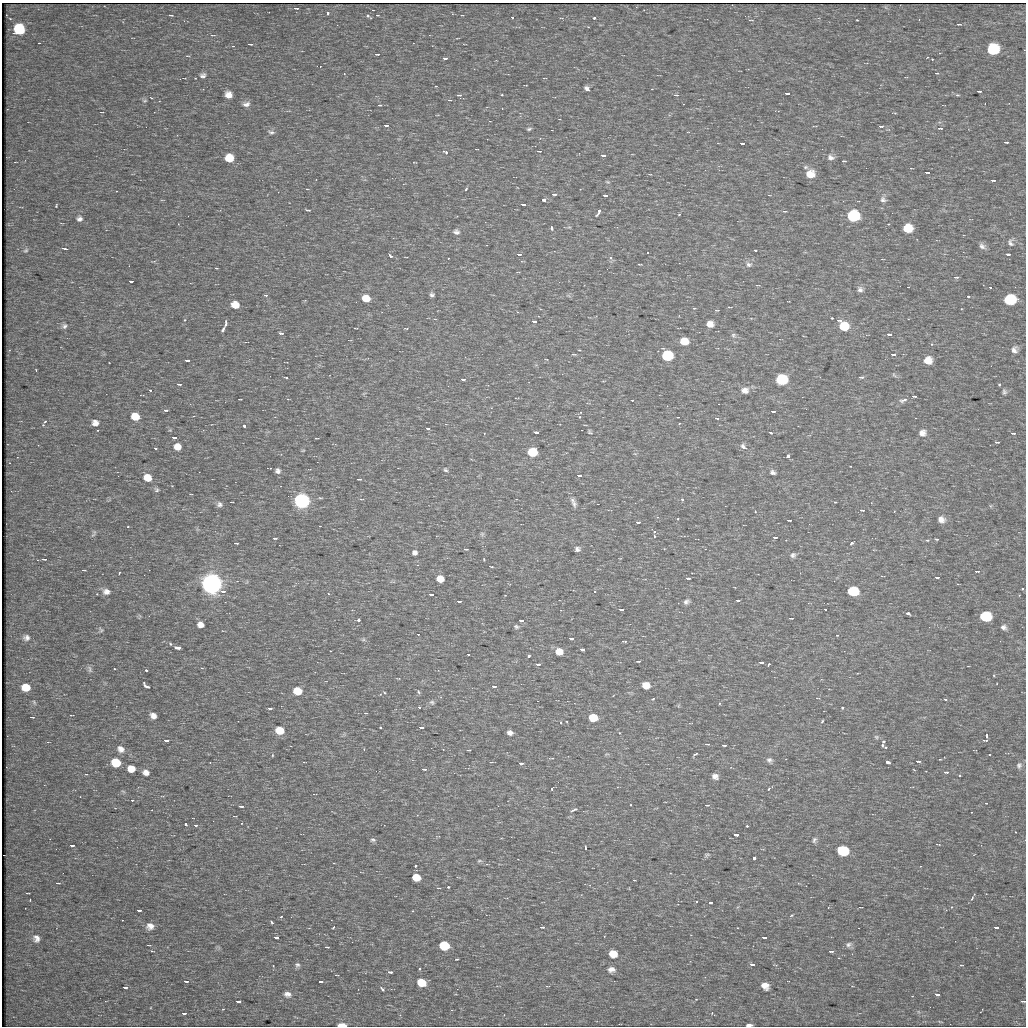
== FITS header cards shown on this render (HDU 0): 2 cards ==
NAXIS1  =                 1024
NAXIS2  =                 1024

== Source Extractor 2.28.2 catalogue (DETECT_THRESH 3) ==
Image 1024 x 1024 px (HDU 0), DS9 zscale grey, 1 PNG px = 1 image px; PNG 1028 x 1028 px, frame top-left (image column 1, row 1024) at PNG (2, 3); no overlay
Background 38.1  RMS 4.8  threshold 14.5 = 3 sigma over >= 5 px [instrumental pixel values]
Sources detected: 392; all 392 listed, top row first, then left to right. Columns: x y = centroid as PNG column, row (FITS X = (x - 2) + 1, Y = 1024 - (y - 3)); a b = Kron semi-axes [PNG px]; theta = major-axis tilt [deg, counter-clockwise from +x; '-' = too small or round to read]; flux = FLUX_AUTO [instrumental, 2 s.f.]
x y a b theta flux
636 7 2 2 - 2.1e+02
296 8 5 3 - 6.1e+02
328 13 3 3 - 8.7e+02
171 15 4 2 - 3.2e+02
377 15 3 2 - 4.5e+02
368 16 6 3 -39 6.2e+02
512 17 3 3 - 8.1e+02
594 18 3 3 - 4.8e+02
857 20 3 2 - 2.1e+02
959 24 7 3 -8 4.9e+02
19 30 8 8 - 1.4e+04
212 35 5 2 - 2.3e+02
38 43 3 2 - 1.1e+03
250 44 4 2 - 3.6e+02
993 50 9 8 - 1.7e+04
377 54 5 2 - 7.1e+02
444 58 4 3 - 3.0e+03
932 59 3 2 - 2.9e+02
320 66 4 4 - 5.6e+02
937 73 4 3 - 2.3e+02
203 75 8 6 12 1.0e+03
436 86 3 2 - 2.9e+02
587 88 5 4 - 9.3e+02
979 91 4 2 - 4.9e+02
787 93 5 3 - 4.7e+03
228 95 7 6 - 2.4e+03
459 95 6 4 0 5.4e+02
501 95 3 3 - 9.4e+02
676 95 6 4 -8 4.8e+02
957 95 5 4 - 3.1e+02
151 98 3 2 - 2.3e+02
144 101 6 4 6 4.1e+02
1009 103 2 2 - 2.1e+02
246 104 10 7 8 1.6e+03
379 105 5 3 - 4.5e+02
894 113 5 2 - 2.7e+02
386 125 5 3 - 2.0e+03
880 126 5 3 - 9.5e+02
940 128 7 3 -1 7.0e+02
529 129 6 4 12 5.3e+02
271 132 9 5 -14 8.5e+02
1006 142 4 2 - 4.6e+02
742 143 5 2 - 1.2e+03
539 151 5 3 - 4.2e+02
446 152 5 3 - 7.9e+02
603 155 5 3 - 3.1e+03
831 157 9 7 -17 1.3e+03
229 158 7 7 - 6.9e+03
844 161 4 2 - 3.0e+02
910 168 3 2 - 3.2e+02
927 172 5 2 - 8.5e+02
810 174 9 8 - 4.6e+03
993 180 5 2 - 7.7e+02
607 182 7 4 -19 4.1e+02
466 189 5 3 - 2.9e+02
116 191 2 2 - 1.7e+02
554 194 6 3 -1 9.1e+02
605 195 5 3 - 1.6e+03
883 199 9 7 -26 1.1e+03
544 200 4 3 - 9.4e+02
523 204 5 3 - 5.6e+03
56 205 4 2 - 2.5e+02
308 210 5 2 - 4.1e+02
784 211 5 3 - 2.8e+02
598 212 11 4 64 8.1e+02
679 214 3 2 - 3.0e+02
853 216 8 7 - 3.2e+04
79 219 6 6 - 1.1e+03
888 224 3 3 - 2.3e+02
551 227 4 3 - 1.2e+03
908 228 8 7 - 6.5e+03
456 232 8 6 -18 1.1e+03
1011 242 8 6 -90 1.0e+03
982 246 9 6 -44 1.1e+03
65 249 6 2 -12 4.5e+02
26 250 7 5 30 5.7e+02
755 250 4 2 - 7.0e+02
647 252 3 3 - 2.0e+03
519 254 5 2 - 1.1e+03
1007 254 5 3 - 2.9e+03
390 256 4 2 - 4.7e+02
611 257 5 4 - 1.0e+03
448 258 3 2 - 3.5e+02
639 264 4 2 - 3.2e+02
749 265 9 7 -12 1.2e+03
216 268 3 2 - 4.0e+02
956 277 7 3 3 5.2e+02
130 281 4 3 - 3.1e+03
908 287 2 2 - 1.8e+02
990 287 4 3 - 1.3e+03
860 289 7 7 - 1.1e+03
266 295 4 4 - 4.7e+02
432 295 5 5 - 7.7e+02
968 296 3 2 - 4.9e+02
366 298 7 6 - 4.5e+03
1009 300 9 7 11 1.8e+04
235 305 7 6 - 4.5e+03
694 308 3 3 - 5.1e+02
716 310 6 3 -1 3.5e+02
517 312 3 2 - 3.0e+02
832 318 3 3 - 3.1e+02
185 320 4 3 - 3.0e+02
839 320 6 3 -2 9.1e+02
534 321 5 3 - 1.6e+03
225 323 7 3 76 6.5e+02
710 324 7 6 - 2.6e+03
64 326 7 7 - 9.6e+02
844 326 8 7 - 8.7e+03
406 328 5 3 - 2.3e+02
223 330 5 3 - 5.4e+02
281 333 5 3 - 8.9e+02
889 334 5 2 - 1.4e+03
733 335 7 5 -16 7.1e+02
684 341 7 6 - 5.9e+03
932 344 5 4 - 3.4e+02
1014 350 9 7 84 1.4e+03
574 354 7 2 -1 3.9e+02
893 354 5 3 - 6.1e+03
667 356 7 7 - 3.3e+04
187 360 5 2 - 1.6e+03
928 360 8 8 - 3.7e+03
991 366 2 2 - 3.7e+02
36 370 3 2 - 2.5e+02
894 375 8 4 -36 5.5e+02
286 377 3 2 - 2.8e+02
862 377 6 4 6 5.5e+02
462 379 5 3 - 1.8e+03
781 380 7 7 - 3.4e+04
179 384 5 2 - 9.4e+02
999 384 3 3 - 2.9e+02
150 390 3 2 - 8.1e+02
745 390 9 7 -3 2.0e+03
1004 392 7 6 - 7.0e+02
914 396 5 3 - 5.1e+02
515 398 2 2 - 5.1e+02
240 399 3 2 - 2.2e+02
632 400 3 2 - 3.6e+02
904 400 10 5 25 1.3e+03
165 410 4 2 - 8.6e+02
773 411 5 2 - 1.0e+03
135 416 7 6 - 6.1e+03
677 417 2 2 - 2.1e+02
717 418 3 3 - 1.3e+03
45 421 4 2 - 2.3e+02
95 423 6 6 - 1.8e+03
43 425 3 3 - 2.0e+02
244 426 3 3 - 7.4e+02
427 428 4 3 - 1.9e+03
170 430 4 4 - 3.6e+02
536 432 5 3 - 7.9e+03
590 432 6 4 -40 4.7e+02
771 433 3 2 - 4.0e+02
922 433 9 8 - 1.9e+03
1013 433 5 3 - 7.4e+02
174 437 5 3 - 1.8e+03
316 438 3 2 - 2.5e+02
997 442 5 2 - 5.3e+02
178 447 7 6 - 3.5e+03
743 447 9 6 -48 1.1e+03
155 448 4 2 - 1.6e+03
303 450 5 3 - 2.7e+02
532 452 7 6 - 1.5e+04
788 456 3 3 - 9.3e+02
445 470 7 5 -50 6.1e+02
278 471 6 6 - 1.0e+03
772 472 6 5 - 8.7e+02
579 475 5 3 - 1.7e+03
118 476 2 2 - 1.3e+02
148 478 7 6 - 5.1e+03
359 479 4 2 - 4.3e+02
156 490 6 6 - 6.1e+02
361 499 5 2 - 2.8e+02
682 499 3 3 - 9.5e+02
302 501 7 6 - 3.1e+05
835 502 3 2 - 2.3e+02
635 503 2 2 - 1.5e+02
219 504 7 7 - 1.0e+03
574 504 10 7 -77 1.3e+03
862 510 6 3 -6 4.7e+02
894 511 3 2 - 2.2e+02
755 512 2 2 - 2.3e+02
657 517 3 3 - 5.3e+02
678 519 3 2 - 2.5e+02
941 519 9 8 - 2.0e+03
789 520 4 2 - 5.7e+02
637 522 5 3 - 3.1e+03
128 527 3 2 - 6.8e+02
654 531 4 3 - 4.6e+02
94 533 10 4 66 5.2e+02
482 534 7 5 -46 5.5e+02
654 536 4 2 - 2.5e+02
775 537 5 2 - 1.1e+03
274 538 4 2 - 1.4e+03
937 539 3 2 - 3.5e+02
927 540 4 4 - 3.4e+02
236 543 5 2 - 4.0e+02
852 543 5 4 - 4.4e+02
279 545 2 2 - 2.1e+02
466 549 6 3 -7 3.2e+02
577 549 6 5 - 9.3e+02
415 552 7 7 - 1.1e+03
793 555 6 6 - 8.5e+02
44 559 6 3 -5 6.3e+02
484 559 4 2 - 2.1e+02
417 565 5 4 - 4.0e+02
492 567 4 2 - 2.3e+02
84 570 4 2 - 2.3e+02
977 571 7 3 -1 7.2e+02
119 573 3 2 - 3.4e+02
936 577 4 3 - 3.1e+03
688 578 5 2 - 8.8e+02
440 579 6 6 - 5.0e+03
212 584 8 6 -29 1.4e+06
1022 588 3 3 - 3.6e+02
594 591 3 3 - 7.8e+02
853 591 8 6 -8 2.2e+04
106 592 10 8 -4 1.8e+03
329 594 3 2 - 2.5e+02
431 594 5 3 - 3.5e+03
1019 595 3 3 - 2.0e+02
737 600 4 2 - 1.0e+03
459 601 5 2 - 1.0e+03
686 602 7 5 29 9.8e+02
808 603 3 2 - 5.6e+02
621 609 5 3 - 1.8e+03
825 609 3 2 - 9.7e+02
908 613 4 3 - 9.5e+02
985 616 8 7 - 2.0e+04
791 618 4 2 - 3.0e+02
359 620 3 3 - 7.5e+02
521 620 5 3 - 2.0e+03
200 624 6 6 - 2.0e+03
516 627 7 5 -28 6.5e+02
1003 627 8 7 - 1.1e+03
101 630 8 5 -52 6.0e+02
418 634 3 2 - 9.0e+02
837 635 3 3 - 2.5e+02
26 638 7 6 - 1.1e+03
571 638 5 3 - 1.6e+03
363 640 7 4 0 5.0e+02
623 641 5 2 - 6.2e+02
1000 641 3 2 - 5.0e+02
170 644 5 4 - 4.4e+02
177 647 7 3 -6 1.3e+03
582 649 5 3 - 2.4e+03
559 651 6 6 - 4.3e+03
468 654 4 2 - 1.5e+03
529 656 3 3 - 6.6e+02
639 661 4 2 - 3.2e+02
761 662 5 3 - 1.8e+03
538 664 5 3 - 1.0e+03
769 664 4 3 - 6.6e+02
90 669 11 5 -73 8.1e+02
114 669 3 2 - 4.2e+02
146 670 3 3 - 3.9e+02
646 685 7 6 - 3.5e+03
146 686 9 3 -41 8.7e+02
494 686 5 2 - 1.1e+03
26 687 7 6 - 5.6e+03
297 691 7 6 - 7.6e+03
418 692 5 3 - 5.4e+02
653 699 3 2 - 3.5e+02
945 699 4 3 - 2.7e+03
432 702 7 7 - 7.6e+02
574 703 3 2 - 3.1e+02
719 703 3 3 - 6.2e+02
419 707 4 3 - 1.7e+03
842 707 3 3 - 7.5e+02
269 708 5 2 - 8.2e+02
153 716 7 6 - 1.9e+03
32 717 4 2 - 2.7e+02
593 717 7 6 - 7.9e+03
822 721 5 3 - 3.3e+02
561 722 4 2 - 2.8e+02
380 727 2 2 - 2.7e+02
421 727 5 3 - 2.0e+03
280 730 7 6 - 8.3e+03
510 732 6 5 - 1.3e+03
986 736 4 3 - 5.2e+02
876 737 7 5 -23 6.1e+02
166 740 5 3 - 1.1e+04
985 740 7 3 -1 8.3e+02
883 741 3 3 - 7.9e+02
707 744 4 3 - 3.7e+02
724 745 5 2 - 5.8e+02
882 745 3 2 - 4.1e+02
885 747 5 3 - 2.9e+02
121 749 10 8 -40 1.9e+03
469 750 4 2 - 2.6e+02
696 753 5 3 - 1.2e+03
989 754 3 3 - 6.0e+02
272 755 5 3 - 2.8e+02
551 758 6 2 -4 2.9e+02
939 759 3 2 - 2.7e+02
769 760 8 6 -42 9.8e+02
918 761 5 3 - 8.7e+02
116 762 7 6 - 1.1e+04
491 762 4 2 - 2.5e+02
888 762 5 3 - 1.1e+03
210 763 3 2 - 5.3e+02
521 763 5 2 - 8.2e+02
1019 765 9 8 - 1.2e+03
731 767 3 3 - 2.8e+02
131 768 7 7 - 3.9e+03
424 769 5 3 - 6.8e+02
146 772 8 7 - 1.7e+03
946 772 6 3 -1 7.0e+02
454 773 2 2 - 2.0e+02
86 774 4 2 - 2.1e+02
959 775 3 3 - 5.6e+02
715 776 7 6 - 1.6e+03
558 782 2 2 - 3.0e+02
552 789 3 3 - 6.2e+02
769 789 4 3 - 3.5e+02
123 791 6 4 -19 4.2e+02
132 800 3 2 - 5.1e+03
986 803 3 2 - 3.2e+02
707 805 5 3 - 3.3e+02
241 806 5 2 - 9.8e+02
574 810 7 3 21 7.0e+02
235 816 6 2 -10 1.7e+02
241 823 3 2 - 2.3e+02
186 824 3 3 - 5.2e+02
195 825 3 3 - 7.0e+02
747 826 3 3 - 4.4e+02
736 834 5 3 - 9.1e+03
373 840 8 5 -1 6.6e+02
814 840 8 5 71 7.8e+02
938 844 5 2 - 2.7e+02
72 845 5 3 - 1.8e+03
585 848 3 2 - 4.9e+02
842 850 8 7 - 2.1e+04
707 855 9 5 12 6.7e+02
754 858 4 3 - 1.2e+03
479 861 7 3 -7 4.5e+02
415 865 3 3 - 6.0e+02
416 877 7 6 - 5.5e+03
634 880 3 2 - 2.3e+02
58 883 4 2 - 3.3e+02
448 887 3 3 - 3.5e+02
28 893 5 2 - 2.6e+02
974 894 3 3 - 1.9e+02
972 898 6 3 63 5.4e+02
30 900 2 2 - 2.0e+02
696 901 3 3 - 9.0e+02
710 902 4 3 - 1.0e+03
951 907 4 3 - 2.5e+02
139 910 5 3 - 1.3e+03
412 911 3 2 - 2.7e+02
791 915 3 3 - 5.2e+02
281 916 3 3 - 5.8e+02
272 922 4 3 - 6.0e+02
150 926 8 7 - 2.1e+03
333 927 3 2 - 2.9e+02
542 927 5 3 - 5.5e+02
996 927 5 3 - 1.4e+03
858 928 2 2 - 1.7e+02
276 937 5 3 - 4.6e+03
764 937 5 3 - 1.8e+03
36 938 9 8 - 1.7e+03
352 942 2 2 - 1.7e+02
848 944 9 7 16 9.7e+02
444 945 7 6 - 1.3e+04
327 947 4 2 - 3.1e+02
152 951 4 2 - 2.5e+02
831 951 5 2 - 7.4e+02
613 953 7 6 - 5.0e+03
457 959 3 2 - 3.1e+02
752 964 5 3 - 1.4e+03
297 965 7 6 - 7.2e+02
961 965 5 3 - 2.8e+02
420 969 3 3 - 3.9e+02
611 969 9 6 3 1.7e+03
390 972 5 3 - 9.3e+02
336 975 4 2 - 2.1e+02
186 981 5 2 - 1.0e+03
320 981 4 3 - 2.2e+03
421 982 8 6 -26 6.3e+03
765 986 7 6 - 2.6e+03
125 987 5 3 - 1.4e+03
382 989 7 3 -42 5.7e+02
287 994 7 6 - 1.4e+03
937 994 5 3 - 3.0e+03
912 996 2 2 - 1.6e+02
696 999 3 3 - 2.3e+02
238 1001 5 3 - 4.6e+03
1023 1001 5 2 - 5.0e+02
223 1009 3 2 - 2.0e+02
183 1013 5 3 - 3.1e+03
712 1013 3 3 - 3.8e+02
342 1025 6 3 0 6.0e+03
749 1025 6 3 3 9.3e+02
At the frame edge (FLAGS 8, measured only in part): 3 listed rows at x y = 1023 1001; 342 1025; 749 1025